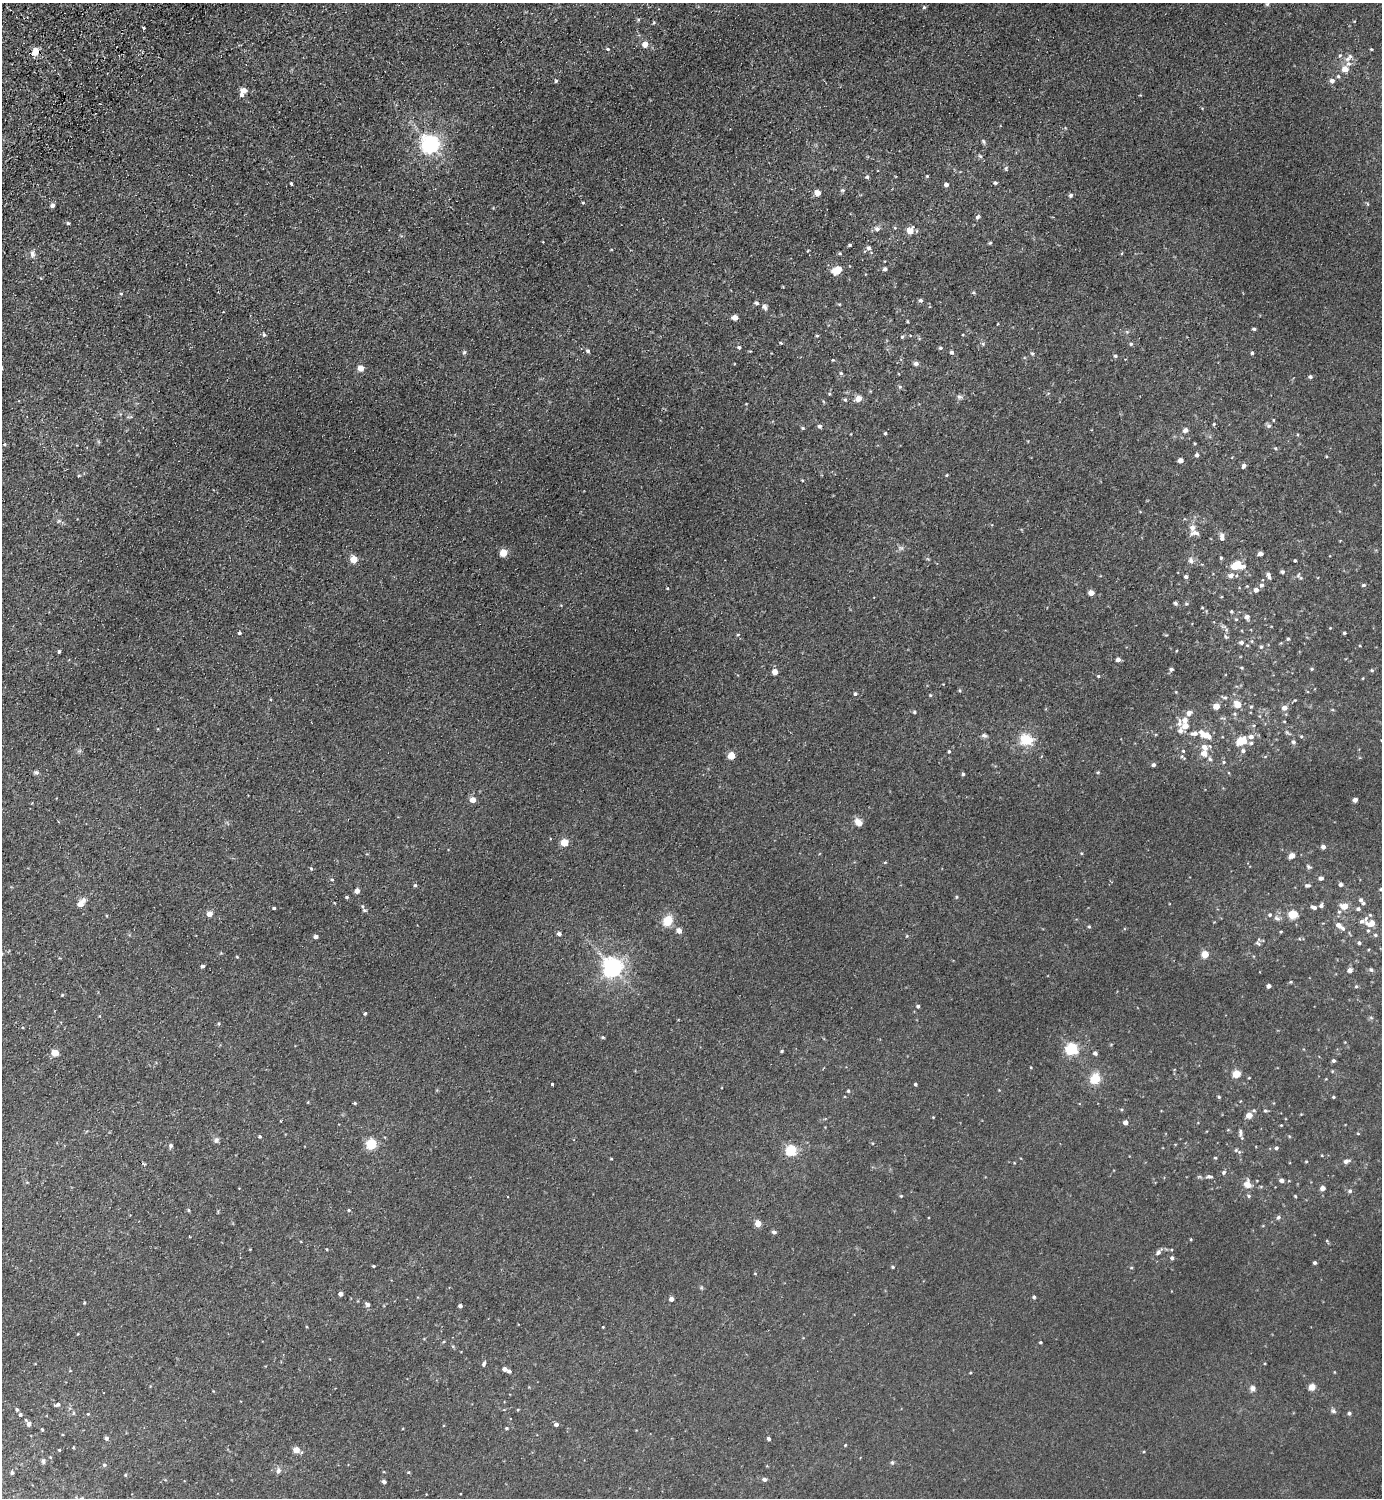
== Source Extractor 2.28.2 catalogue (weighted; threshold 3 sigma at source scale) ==
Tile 11 of 4 x 4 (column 3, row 3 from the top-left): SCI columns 2963-4342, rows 1541-3036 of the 6066 x 6072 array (HDU 1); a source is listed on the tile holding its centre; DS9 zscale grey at full resolution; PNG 1384 x 1500 px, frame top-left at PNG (2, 3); no overlay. Shown black and unused: <1% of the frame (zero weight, under 2 of 3 exposures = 3% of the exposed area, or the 3 px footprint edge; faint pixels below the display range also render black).
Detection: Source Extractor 2.28.2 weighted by HDU 2 'WHT'; one run over the whole footprint, this tile lists its part. Background 0.0275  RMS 0.011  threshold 0.0484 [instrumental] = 3 sigma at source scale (4.5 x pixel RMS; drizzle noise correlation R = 1.50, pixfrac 1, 0.05/0.05 arcsec/px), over >= 5 px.
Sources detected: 319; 11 inside a brighter listed object's ellipse — not listed separately; the other 308 listed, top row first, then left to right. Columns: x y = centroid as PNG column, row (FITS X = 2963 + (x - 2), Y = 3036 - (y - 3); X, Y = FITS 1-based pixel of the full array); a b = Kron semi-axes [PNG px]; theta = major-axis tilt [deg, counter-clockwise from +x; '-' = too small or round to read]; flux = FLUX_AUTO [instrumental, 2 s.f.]
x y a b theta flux
1267 4 5 4 - 1.4
924 7 5 4 - 1.3
654 23 4 3 - 0.98
144 28 3 3 - 3.3
645 44 5 5 - 11
608 49 5 4 - 1.1
1371 49 4 3 - 0.89
35 51 9 8 - 9.4
1349 64 8 7 - 5.6
1345 69 5 5 - 11
1338 76 5 4 - 1.2
556 81 5 4 - 1.5
1332 81 6 5 - 3.4
244 90 6 5 - 8.3
242 95 5 5 - 2.4
983 141 6 4 -48 1.5
430 144 7 6 - 470
1006 168 5 5 - 1.5
927 176 4 4 - 0.98
867 177 5 4 - 1.5
291 183 3 3 - 2.3
995 183 4 4 - 1.6
946 185 5 4 - 3.5
843 190 6 5 - 1.5
817 193 5 4 - 12
1071 195 5 5 - 2.1
583 203 4 3 - 0.93
1368 204 5 3 - 1
53 205 5 4 - 3.9
977 217 6 5 - 1.9
68 223 4 4 - 1.8
877 229 7 6 - 3.4
910 230 7 7 - 9.8
990 243 4 4 - 1.1
850 245 4 3 - 1.3
869 248 6 5 - 2.8
840 253 4 4 - 1.2
32 254 11 7 87 3.8
885 269 4 4 - 2.8
837 270 10 6 25 18
121 294 4 4 - 1.3
921 300 5 4 - 2.2
756 303 6 5 - 1.6
839 304 5 3 - 0.96
765 307 9 6 -73 2.9
735 317 5 4 - 11
907 321 5 3 - 0.86
1254 329 4 3 - 1.7
264 334 6 4 -69 1.5
817 336 5 3 - 0.91
902 337 5 4 - 1.2
1131 344 5 4 - 1.4
739 347 4 4 - 1.7
940 348 5 4 - 1.4
588 351 5 4 - 2
464 352 5 5 - 1.4
952 352 5 4 - 1.8
1032 353 5 5 - 1.5
1252 353 4 4 - 1.7
1115 356 5 4 - 1.5
832 360 4 3 - 0.88
916 364 5 4 - 3.4
361 368 5 4 - 13
841 373 5 4 - 1.4
1310 377 4 4 - 2.1
900 387 5 5 - 1.4
829 394 4 4 - 1.1
959 397 8 6 -2 2.5
858 399 8 6 23 6.9
845 400 5 4 - 1.4
1273 420 4 3 - 0.76
1214 424 4 4 - 0.97
820 426 5 5 - 2.3
1269 426 7 6 - 2.3
803 428 5 4 - 1.3
1185 430 6 6 - 3.3
885 433 3 3 - 1.3
4 444 4 4 - 1.4
1276 448 5 4 - 1.4
1197 455 5 4 - 2.4
1180 460 4 4 - 6.4
1244 466 5 4 - 3.4
947 475 4 3 - 0.91
802 480 4 3 - 0.87
59 521 6 4 34 1.4
1192 528 9 8 - 5.5
1222 537 10 5 -81 4.1
901 548 8 5 -17 2.6
503 553 5 5 - 25
1260 554 4 4 - 5.1
1221 558 4 4 - 1.2
354 559 5 5 - 21
1191 560 8 7 - 3.5
1295 560 3 3 - 1.1
1237 565 9 6 3 33
1282 572 5 4 - 2.1
1231 575 6 5 - 4.7
1269 575 9 5 -69 3.2
1186 577 4 4 - 2.3
1301 578 8 5 -40 1.9
1262 585 5 5 - 2.7
1364 585 5 4 - 1.4
667 588 4 2 - 0.72
1256 590 5 5 - 4.3
1091 593 4 4 - 9.5
1175 603 4 4 - 1.9
1186 604 4 4 - 1.3
1232 611 4 4 - 1.4
1247 617 6 6 - 3.3
1236 619 5 4 - 1.1
240 633 4 4 - 1.8
1344 633 3 3 - 1.3
738 635 5 3 - 0.94
1226 637 7 4 -36 1.6
1288 639 4 4 - 1.3
1241 642 6 5 - 2.8
1261 647 5 5 - 1.5
59 652 3 3 - 1.9
1118 659 4 4 - 4.5
1242 668 4 3 - 1
1171 669 4 4 - 2.1
1312 669 4 4 - 1.1
1372 670 5 4 - 1.3
775 672 5 4 - 11
1098 676 4 4 - 1.2
855 694 4 4 - 1.5
930 695 5 4 - 0.97
1225 697 6 5 - 1.9
1295 700 4 3 - 0.9
1238 704 6 5 - 16
1216 706 5 4 - 15
1251 707 5 3 - 1
1284 708 6 5 - 6.2
914 712 4 4 - 1.1
1189 713 6 6 - 5.7
1185 720 7 6 - 4.8
1185 726 6 5 - 9.1
1181 731 8 7 - 3.8
1194 733 11 6 7 5.1
984 735 8 6 -11 2.3
1207 735 13 7 -20 11
1301 736 5 4 - 1.1
1251 737 7 5 -1 4.6
1026 740 15 13 -11 23
1241 741 6 5 - 30
1293 742 5 5 - 2.3
1251 743 5 5 - 1.8
949 751 4 3 - 1.1
1183 751 4 4 - 1.1
1243 751 6 6 - 2.4
1204 753 10 8 -28 7.7
731 756 5 5 - 21
1224 762 5 4 - 1.2
1153 765 4 4 - 2.8
36 772 7 5 -1 2.2
1098 772 4 4 - 1.1
963 774 4 4 - 1.4
473 800 5 5 - 10
1355 800 4 4 - 4.7
858 822 10 7 -49 6.7
565 842 5 4 - 27
1323 847 4 4 - 3.7
1292 855 5 4 - 9.1
885 862 4 4 - 0.94
1308 867 7 5 -48 1.8
311 868 4 3 - 1
1321 878 5 4 - 3.2
332 879 4 4 - 1.2
1341 884 4 4 - 3.4
415 885 5 4 - 1.4
1307 885 6 4 5 2.4
1381 889 5 4 - 1.3
357 890 5 4 - 5.4
347 897 4 4 - 1.2
957 897 5 3 - 1
1361 900 6 5 - 2.5
81 903 10 5 48 9.6
1321 905 4 4 - 2.9
1344 906 5 5 - 17
1314 907 7 4 -16 3.4
274 908 3 3 - 1.7
1358 909 5 5 - 2.3
364 910 8 5 -15 2.1
209 914 5 5 - 8.3
1293 914 6 6 - 23
1277 918 10 5 -31 2.7
1366 918 10 5 69 2.5
667 921 14 11 54 14
1371 923 8 6 32 7.4
1338 925 7 5 -29 5
1089 926 4 4 - 1.1
1368 930 5 4 - 1.4
679 931 5 5 - 6.4
1281 932 4 3 - 0.91
559 934 4 4 - 3.3
1375 935 5 4 - 1.6
316 937 4 3 - 3.3
1258 943 7 4 -40 1.6
1359 943 5 4 - 1.6
1205 954 5 4 - 21
237 957 4 3 - 0.85
202 966 3 3 - 2.5
612 967 7 6 - 570
1350 970 5 4 - 5.3
1371 970 5 4 - 1.7
1291 982 4 4 - 0.99
1269 986 4 4 - 3.2
1356 986 5 4 - 1.2
62 995 5 3 - 0.92
918 1006 4 4 - 1.8
365 1013 4 3 - 1.3
219 1024 4 3 - 1.1
603 1037 5 3 - 1.2
1072 1049 5 5 - 130
782 1051 4 3 - 1.2
55 1053 5 4 - 21
1095 1053 4 4 - 2.8
1334 1061 4 4 - 2.3
1332 1071 5 3 - 0.85
1237 1074 5 4 - 31
1095 1079 12 11 - 17
552 1084 3 3 - 3.2
915 1084 3 3 - 1.4
722 1088 3 2 - 0.82
848 1091 4 3 - 1.3
1219 1097 4 4 - 1.2
1333 1097 3 3 - 1.1
355 1103 4 3 - 1.1
1265 1111 5 4 - 1.3
1249 1115 5 5 - 10
281 1121 3 3 - 1.4
1125 1122 4 4 - 6.1
1281 1125 3 3 - 0.7
1240 1133 11 4 89 2.4
260 1136 4 4 - 1.2
216 1140 8 6 62 2.5
371 1144 5 5 - 80
171 1145 5 5 - 2.4
1276 1148 4 4 - 2.1
791 1150 5 5 - 90
1236 1150 5 4 - 1.2
1215 1158 4 3 - 0.95
611 1159 4 2 - 0.86
1306 1161 5 3 - 0.83
1346 1161 8 5 14 3.1
1224 1172 5 5 - 1.8
1209 1176 8 5 0 2.5
1281 1180 4 4 - 3.1
1247 1184 10 9 - 7.8
1323 1188 4 4 - 6.1
1350 1191 5 5 - 2
901 1196 4 4 - 0.94
1249 1196 5 4 - 1.3
1295 1196 4 3 - 0.91
508 1197 2 2 - 0.68
189 1210 4 3 - 1.2
349 1210 4 4 - 1.2
1278 1217 5 5 - 2.1
758 1223 4 4 - 14
774 1232 5 4 - 2.6
189 1236 3 2 - 0.8
1191 1239 4 3 - 0.78
1327 1241 5 3 - 0.95
326 1249 4 2 - 0.75
1158 1252 7 6 - 2.9
1172 1258 5 4 - 2.3
1315 1263 4 4 - 2
373 1266 3 3 - 1.1
893 1267 4 3 - 1.3
1131 1268 4 3 - 0.85
341 1294 4 4 - 3.7
1034 1297 4 4 - 1.5
671 1299 4 4 - 5.5
84 1303 3 3 - 0.82
367 1305 6 5 - 2.8
460 1306 4 3 - 2.8
603 1327 3 3 - 0.75
1040 1342 4 3 - 0.99
484 1364 7 4 71 2.1
505 1369 4 4 - 4.8
509 1371 4 4 - 2.6
1312 1387 4 4 - 20
1252 1388 8 7 - 3.3
58 1404 6 4 16 2.6
17 1409 4 3 - 1.4
1333 1411 7 5 -17 2.2
73 1413 6 4 88 1.2
1349 1413 4 4 - 1.8
20 1414 4 4 - 1.6
88 1414 4 4 - 0.93
29 1424 5 5 - 4.1
556 1424 5 4 - 2.9
506 1428 4 3 - 1.2
42 1429 3 3 - 1.1
106 1438 5 5 - 2.3
768 1439 4 3 - 2.3
845 1445 3 3 - 0.84
73 1447 4 3 - 0.85
59 1450 3 3 - 0.96
296 1450 4 4 - 14
43 1461 7 5 -73 2.1
892 1462 5 5 - 1.4
104 1465 5 5 - 1.7
278 1471 8 6 61 2.8
408 1472 4 4 - 1.1
12 1473 4 3 - 1.9
764 1479 5 4 - 2.9
384 1481 5 4 - 1.9
Isophote crosses this tile's border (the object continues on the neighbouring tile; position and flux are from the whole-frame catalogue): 1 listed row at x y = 1381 889